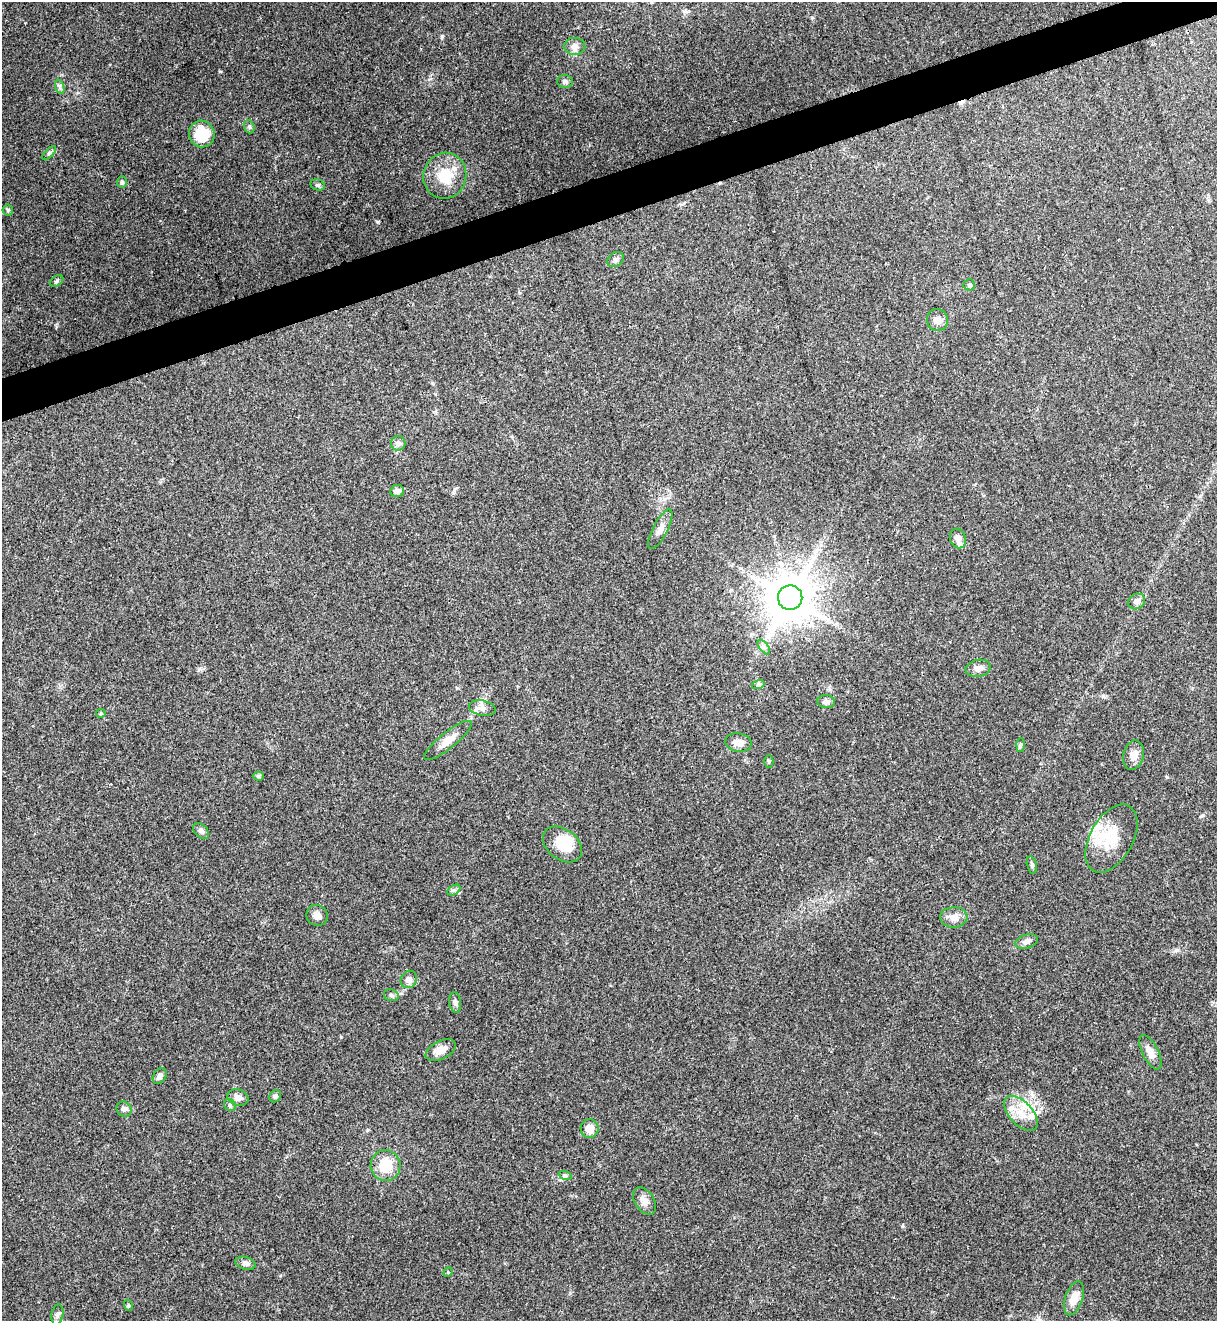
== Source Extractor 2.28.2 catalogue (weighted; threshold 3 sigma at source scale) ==
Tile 10 of 4 x 4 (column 2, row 3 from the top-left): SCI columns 1520-2734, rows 1381-2699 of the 5418 x 5401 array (HDU 1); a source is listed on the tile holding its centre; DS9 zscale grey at full resolution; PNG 1219 x 1323 px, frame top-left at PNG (2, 2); each listed source drawn as its Kron ellipse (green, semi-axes under 4 px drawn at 4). Shown black and unused: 3% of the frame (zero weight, under 3 of 4 exposures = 9% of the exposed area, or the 3 px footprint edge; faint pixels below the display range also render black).
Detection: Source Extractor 2.28.2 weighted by HDU 2 'WHT'; one run over the whole footprint, this tile lists its part. Background 0.0648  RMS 0.0053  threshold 0.024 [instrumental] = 3 sigma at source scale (4.5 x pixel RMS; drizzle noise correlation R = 1.50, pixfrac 1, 0.0396/0.0396 arcsec/px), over >= 5 px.
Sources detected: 67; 1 inside a brighter object's white glare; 1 cosmic-ray / hot-pixel residue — neither listed nor drawn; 5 inside a brighter listed object's ellipse — not listed separately; the other 60 listed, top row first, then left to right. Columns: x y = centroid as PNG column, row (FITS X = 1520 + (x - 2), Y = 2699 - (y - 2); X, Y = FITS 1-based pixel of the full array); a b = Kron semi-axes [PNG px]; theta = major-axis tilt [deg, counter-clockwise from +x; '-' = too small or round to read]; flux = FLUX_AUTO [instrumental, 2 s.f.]
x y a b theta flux
575 46 11 8 -2 2.7
565 81 8 6 -1 1.5
60 87 7 4 -72 1.1
249 127 7 5 -70 0.97
202 134 13 12 - 15
49 153 9 3 45 0.93
445 176 23 21 73 14
122 182 6 5 - 0.93
318 185 7 5 -15 1
8 210 5 5 - 0.81
616 259 9 6 39 1.7
57 281 7 5 38 0.94
969 285 5 5 - 0.83
937 320 11 10 - 3.8
398 443 7 7 - 1.7
397 491 7 6 - 2.5
660 529 22 7 63 3.7
958 538 10 8 -69 3
790 598 12 12 - 2200
1137 601 9 7 34 2.6
764 647 8 4 -53 1.4
978 668 13 8 11 3.1
758 685 6 4 18 0.89
826 702 9 6 -5 1.9
482 708 13 7 -12 3.2
101 713 4 4 - 0.59
448 740 29 8 39 5.7
738 743 13 9 -9 4.2
1020 745 7 4 88 0.97
1134 755 15 10 78 4.4
769 761 6 4 -90 0.81
258 776 5 4 - 0.97
201 831 9 6 -43 1.5
1111 838 37 21 61 19
562 844 22 15 -38 13
1032 865 9 5 -76 1.2
454 890 7 4 32 1.1
317 915 11 10 - 2.9
954 917 13 10 3 4
1026 941 12 6 16 2.1
409 979 9 8 - 2.5
391 995 7 5 -16 1.2
455 1002 10 6 -82 1.7
441 1050 16 9 27 5.1
1150 1052 19 8 -63 4.3
160 1076 8 6 56 2.1
275 1096 6 5 - 1.3
238 1098 11 8 -17 3.1
230 1105 6 5 - 0.98
124 1109 8 7 - 2
1021 1113 21 11 -48 8.6
590 1129 9 9 - 5.1
386 1166 15 15 - 13
565 1175 6 4 -19 0.81
644 1201 15 9 -57 3.6
245 1263 10 6 -17 1.8
448 1272 5 4 - 0.53
1074 1298 17 9 70 7.1
128 1305 6 3 -71 0.65
57 1315 10 6 79 1.5
Unlisted compact peaks at least as high as the median listed source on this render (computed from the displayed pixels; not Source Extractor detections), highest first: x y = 442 36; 220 71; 902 1226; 1203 815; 341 1037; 812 17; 1177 950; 1167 777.